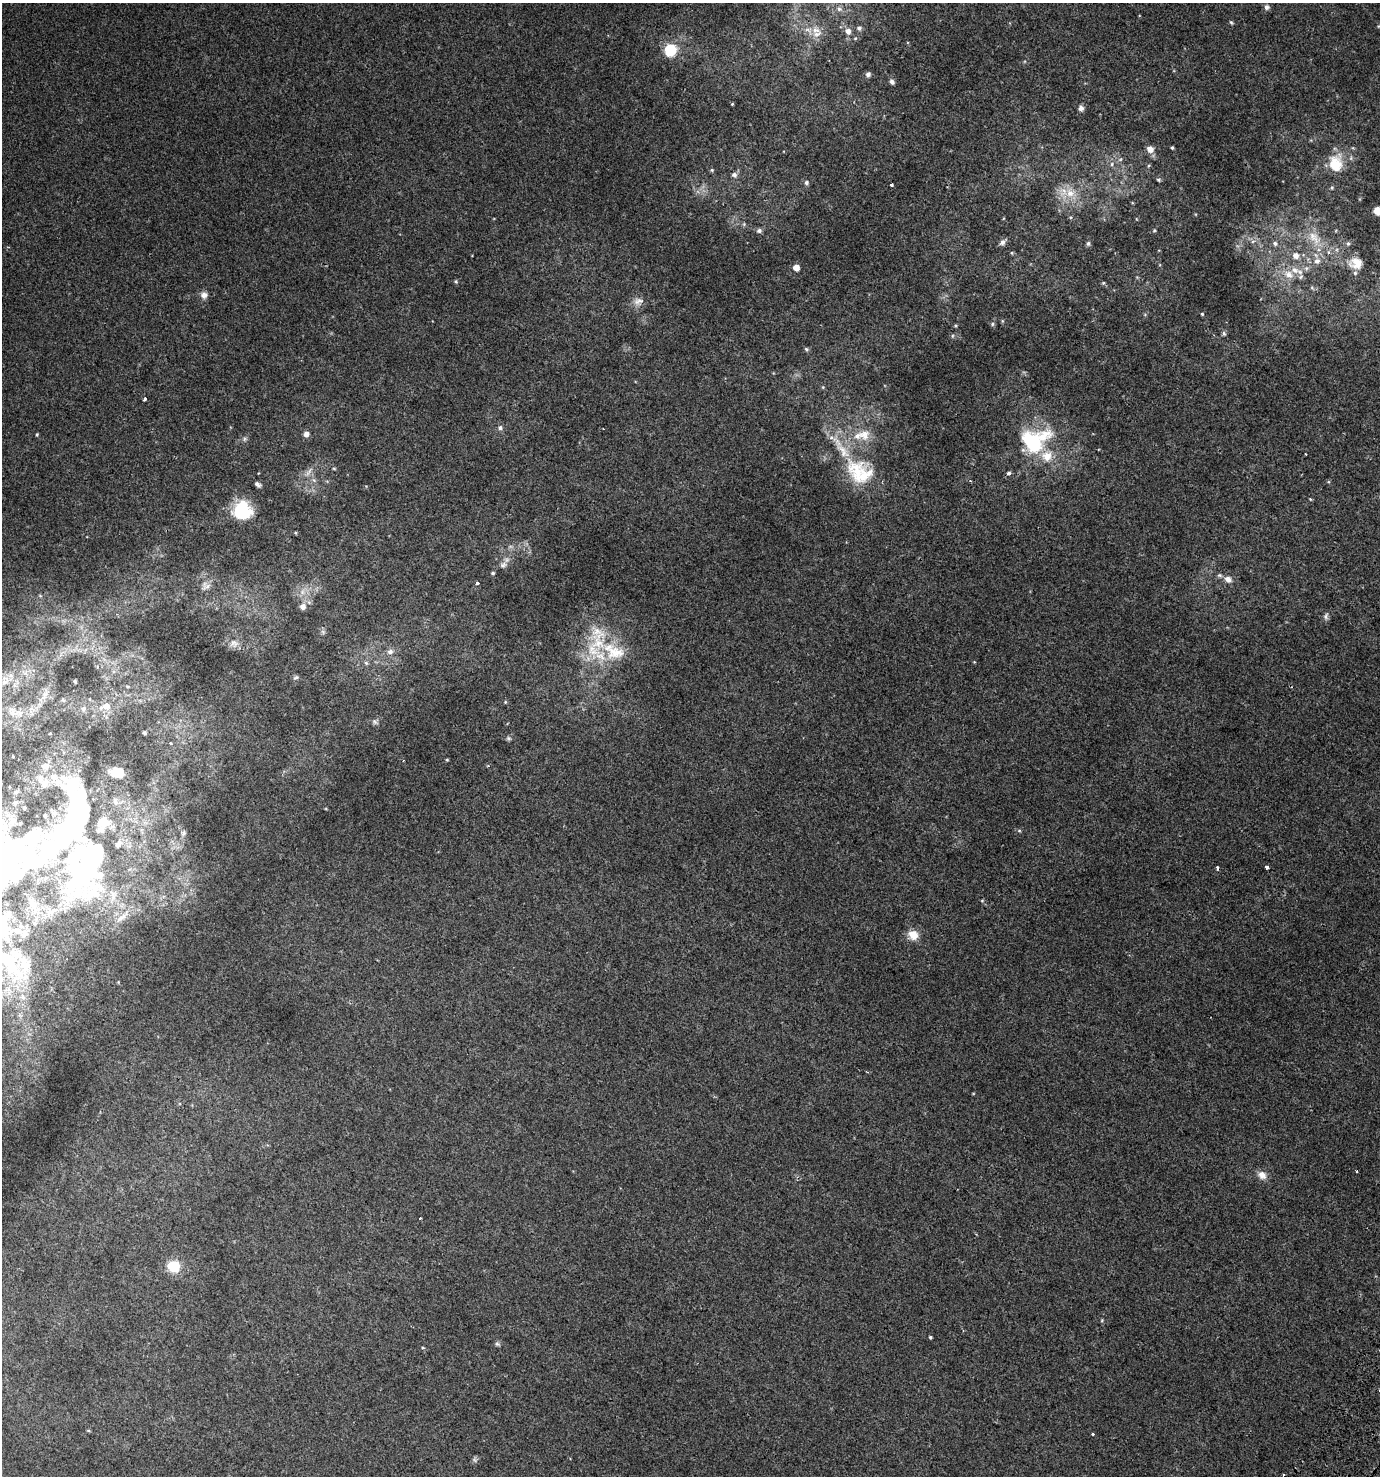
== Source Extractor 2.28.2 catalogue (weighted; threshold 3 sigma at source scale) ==
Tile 6 of 4 x 4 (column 2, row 2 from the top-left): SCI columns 1692-3069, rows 3010-4483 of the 6069 x 6006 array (HDU 1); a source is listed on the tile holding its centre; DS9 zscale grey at full resolution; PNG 1382 x 1478 px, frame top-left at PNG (2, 3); no overlay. Shown black and unused: <1% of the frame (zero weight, under 2 of 3 exposures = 3% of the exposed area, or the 3 px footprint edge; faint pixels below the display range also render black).
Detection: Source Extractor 2.28.2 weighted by HDU 2 'WHT'; one run over the whole footprint, this tile lists its part. Background 0.00528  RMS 0.0045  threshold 0.0203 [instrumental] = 3 sigma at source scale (4.5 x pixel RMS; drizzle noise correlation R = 1.50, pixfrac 1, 0.0396/0.0396 arcsec/px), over >= 5 px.
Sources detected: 152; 1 too faint to see at this stretch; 2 inside a brighter object's white glare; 1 long thin detection or spike segment (spike, bleed or trail) — not listed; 16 inside a brighter listed object's ellipse — not listed separately; the other 132 listed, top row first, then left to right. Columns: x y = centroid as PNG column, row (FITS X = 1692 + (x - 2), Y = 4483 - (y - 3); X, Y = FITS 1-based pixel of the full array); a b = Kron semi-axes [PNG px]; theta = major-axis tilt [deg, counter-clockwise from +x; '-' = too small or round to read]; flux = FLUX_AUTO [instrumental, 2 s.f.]
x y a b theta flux
1267 7 7 7 - 1.3
839 9 8 6 -15 1.6
1231 22 6 4 -52 0.58
1379 26 5 3 - 0.4
859 28 6 6 - 1.2
816 30 14 8 -1 3.9
848 31 8 7 - 2.5
670 50 12 11 - 15
868 74 5 5 - 1.4
892 82 6 5 - 1.4
732 104 3 3 - 0.38
1081 108 8 6 -77 1.6
1172 148 4 3 - 0.51
1150 149 9 7 -39 3
1336 163 23 17 88 10
1112 164 6 5 - 0.92
1149 166 6 4 45 0.48
712 170 5 5 - 0.58
734 175 7 7 - 1.5
1159 180 6 5 - 0.64
806 183 6 6 - 1
891 185 3 3 - 0.99
1332 188 5 4 - 0.51
1070 193 13 12 - 6
1377 210 8 7 - 3.7
1070 217 5 3 - 0.44
1154 230 5 4 - 0.48
759 231 7 6 - 1.3
1314 238 25 13 -52 8.3
1003 242 9 5 44 1.6
1088 243 5 5 - 0.95
1275 243 6 6 - 1.1
1348 243 6 5 - 0.66
1012 253 5 3 - 0.4
1296 256 8 8 - 2.7
1317 261 9 8 - 2.4
1356 263 18 15 -6 5.8
796 267 5 5 - 4.6
1306 268 7 6 - 1.1
1288 274 14 10 -29 5.1
456 281 6 4 -47 0.59
1103 283 5 5 - 0.52
204 295 10 9 - 2.2
638 301 14 11 17 3.1
1202 314 4 4 - 0.46
1002 321 6 4 -90 0.45
992 324 5 5 - 0.71
955 326 4 4 - 0.46
1224 333 7 5 -68 0.83
952 336 6 4 89 0.52
806 349 6 5 - 0.77
823 387 5 4 - 0.45
145 399 4 3 - 1.7
500 428 7 6 - 1.2
37 434 4 3 - 0.48
306 434 6 6 - 2.1
864 435 17 16 - 7.6
832 438 13 8 -17 3.3
244 439 7 6 - 0.91
1035 445 58 19 44 26
1305 454 3 2 - 0.46
334 468 5 3 - 0.43
308 472 18 6 53 2.8
859 472 44 33 -34 28
314 480 7 6 - 1.2
258 484 8 5 -37 1.2
1310 499 5 3 - 0.36
242 511 18 18 - 22
295 533 3 3 - 0.43
503 565 12 9 39 2.5
493 573 5 4 - 0.67
1219 575 7 5 -1 0.91
1228 579 9 7 -34 2.7
477 583 3 3 - 1.5
206 586 14 12 -17 3
302 592 9 7 65 2.3
303 607 9 9 - 2.3
1326 616 9 6 81 1.3
323 632 7 5 -46 0.87
234 643 14 12 -3 3.3
598 643 35 30 -70 27
390 652 8 7 - 1.8
974 662 3 3 - 0.32
366 663 6 5 - 0.77
296 677 8 6 20 0.86
75 681 3 3 - 0.54
4 682 9 7 35 2.3
127 687 5 4 - 0.52
45 695 12 5 62 2
63 700 5 5 - 0.57
505 702 5 4 - 0.45
105 706 17 10 18 4.5
83 709 7 6 - 1.1
375 722 9 6 -31 1
50 733 4 3 - 0.28
144 733 3 3 - 0.67
509 738 7 5 -1 0.83
170 743 3 3 - 1.6
13 757 4 3 - 0.32
447 760 4 3 - 0.4
45 766 9 8 - 3.1
488 766 5 3 - 0.45
45 784 13 10 60 3.3
15 803 6 5 - 0.78
24 808 3 3 - 0.58
45 816 3 3 - 0.83
72 822 228 78 38 310
1019 831 6 4 -1 0.53
183 833 7 5 52 0.86
91 859 98 41 68 120
1267 867 4 3 - 1.2
1218 868 5 3 - 0.69
982 901 5 4 - 0.48
33 905 13 9 -73 3.2
8 914 8 6 -77 1.3
122 917 26 7 41 4.6
24 933 9 8 - 1.5
913 935 13 12 - 5.4
7 962 50 18 -47 24
23 997 8 6 -48 1.3
867 1072 4 2 - 0.36
1357 1171 3 2 - 0.54
1262 1175 13 10 -30 3.1
420 1218 3 2 - 0.39
174 1266 13 13 - 10
1102 1320 5 3 - 0.39
930 1337 3 3 - 0.9
497 1344 7 6 - 0.83
423 1348 5 3 - 0.39
88 1430 5 3 - 0.43
1093 1434 3 3 - 1.2
1283 1475 3 2 - 0.86
Isophote crosses this tile's border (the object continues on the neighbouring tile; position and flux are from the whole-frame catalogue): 3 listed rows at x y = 1377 210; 91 859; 7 962